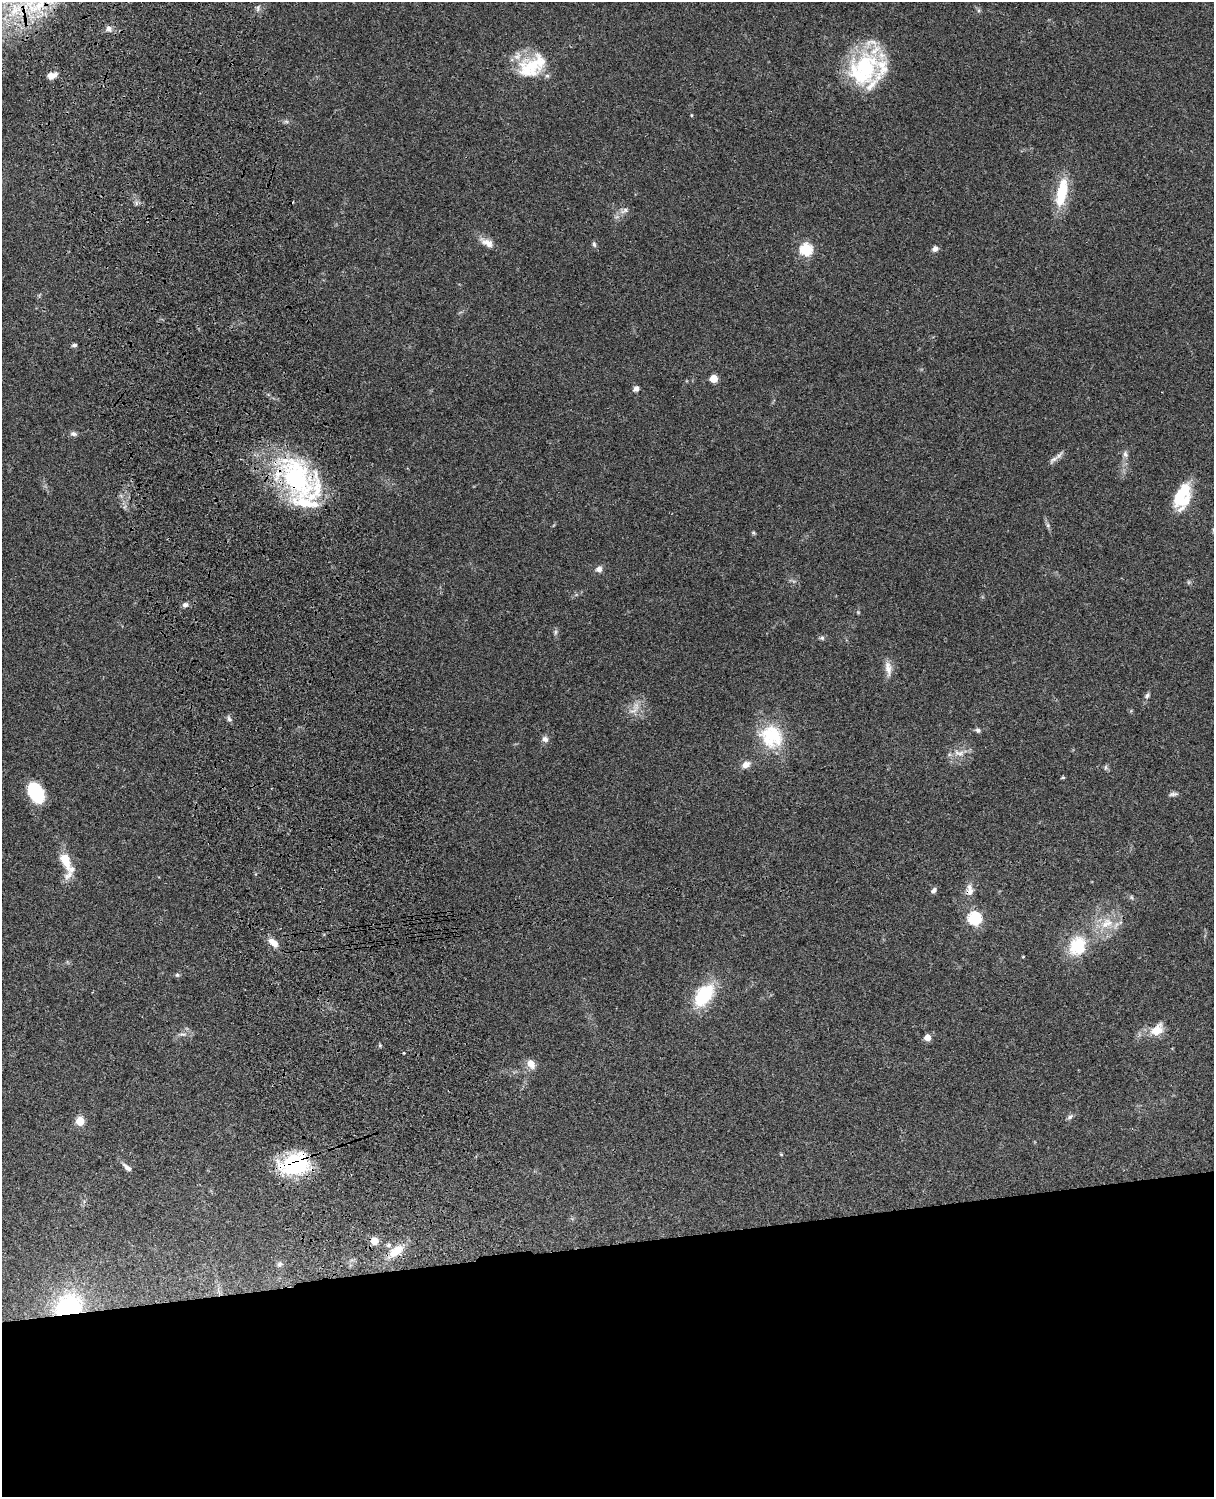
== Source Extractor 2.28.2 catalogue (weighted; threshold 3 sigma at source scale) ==
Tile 11 of 4 x 3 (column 3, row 3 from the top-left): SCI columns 2546-3757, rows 277-1771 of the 5087 x 4926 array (HDU 1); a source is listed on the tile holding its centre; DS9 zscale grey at full resolution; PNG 1216 x 1499 px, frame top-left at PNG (2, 2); no overlay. Shown black and unused: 17% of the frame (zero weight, under 3 of 4 exposures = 6% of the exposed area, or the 3 px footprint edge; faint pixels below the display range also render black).
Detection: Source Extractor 2.28.2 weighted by HDU 2 'WHT'; one run over the whole footprint, this tile lists its part. Background 0.104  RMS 0.0065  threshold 0.0292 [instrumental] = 3 sigma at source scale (4.5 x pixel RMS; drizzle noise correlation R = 1.50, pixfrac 1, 0.05/0.05 arcsec/px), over >= 5 px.
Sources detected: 75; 2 inside a brighter object's white glare — not listed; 8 inside a brighter listed object's ellipse — not listed separately; the other 65 listed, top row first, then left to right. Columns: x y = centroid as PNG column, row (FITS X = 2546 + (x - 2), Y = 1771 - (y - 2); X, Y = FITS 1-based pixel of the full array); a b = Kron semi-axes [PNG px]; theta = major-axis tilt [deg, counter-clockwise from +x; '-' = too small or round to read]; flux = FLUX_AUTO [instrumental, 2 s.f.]
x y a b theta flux
258 8 10 5 73 1.9
108 29 9 8 - 3.1
532 66 36 27 28 31
866 69 45 37 -73 56
52 76 13 8 13 4.8
691 115 5 3 - 0.56
286 122 7 4 -1 1.2
1062 193 36 12 77 25
625 210 14 7 21 3
487 243 19 9 -28 5.9
594 244 8 5 -79 1.4
806 249 6 6 - 73
935 249 7 6 - 2.5
74 345 6 4 6 1.4
713 379 5 5 - 19
636 389 7 6 - 2.5
73 434 8 6 -12 2
1125 454 9 7 -81 2.3
1054 459 20 6 32 3.1
296 478 55 36 -62 100
1182 493 34 14 64 21
1048 525 6 5 - 1.3
754 533 5 5 - 0.97
599 569 7 7 - 3.1
185 605 8 6 2 2
555 632 7 4 89 1.3
822 638 6 6 - 1.4
888 668 22 8 -82 5.5
1147 695 7 6 - 1.5
635 708 23 10 54 7
229 719 9 5 -67 1.7
978 730 7 5 -15 1.6
771 736 34 30 -54 32
545 739 9 8 - 2.6
959 753 17 7 -10 4.9
746 764 12 8 30 4
1106 767 6 4 71 1.1
1063 777 5 4 - 0.81
36 792 19 12 -61 39
1173 794 12 5 5 1.8
65 859 16 7 -80 19
934 890 8 6 42 1.9
969 890 17 9 86 5.1
1131 897 6 4 -71 0.92
974 918 6 6 - 88
1107 923 21 13 29 13
273 943 12 7 -40 6.2
1077 946 28 22 65 25
1023 957 3 3 - 0.52
177 975 6 6 - 1.1
704 995 25 15 54 36
1157 1030 16 11 42 10
183 1034 12 4 0 2.1
927 1038 5 5 - 8.6
380 1045 5 5 - 0.87
404 1053 3 3 - 1.3
531 1064 11 8 -58 5.7
1070 1117 9 5 38 1.6
80 1121 5 5 - 27
295 1165 37 23 16 50
127 1168 14 6 -41 3
374 1241 5 5 - 12
396 1251 24 12 35 12
280 1264 8 6 25 1.6
68 1307 25 20 24 74
Overlapping masked pixels (flux is a lower limit): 5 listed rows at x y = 296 478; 969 890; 295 1165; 396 1251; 68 1307